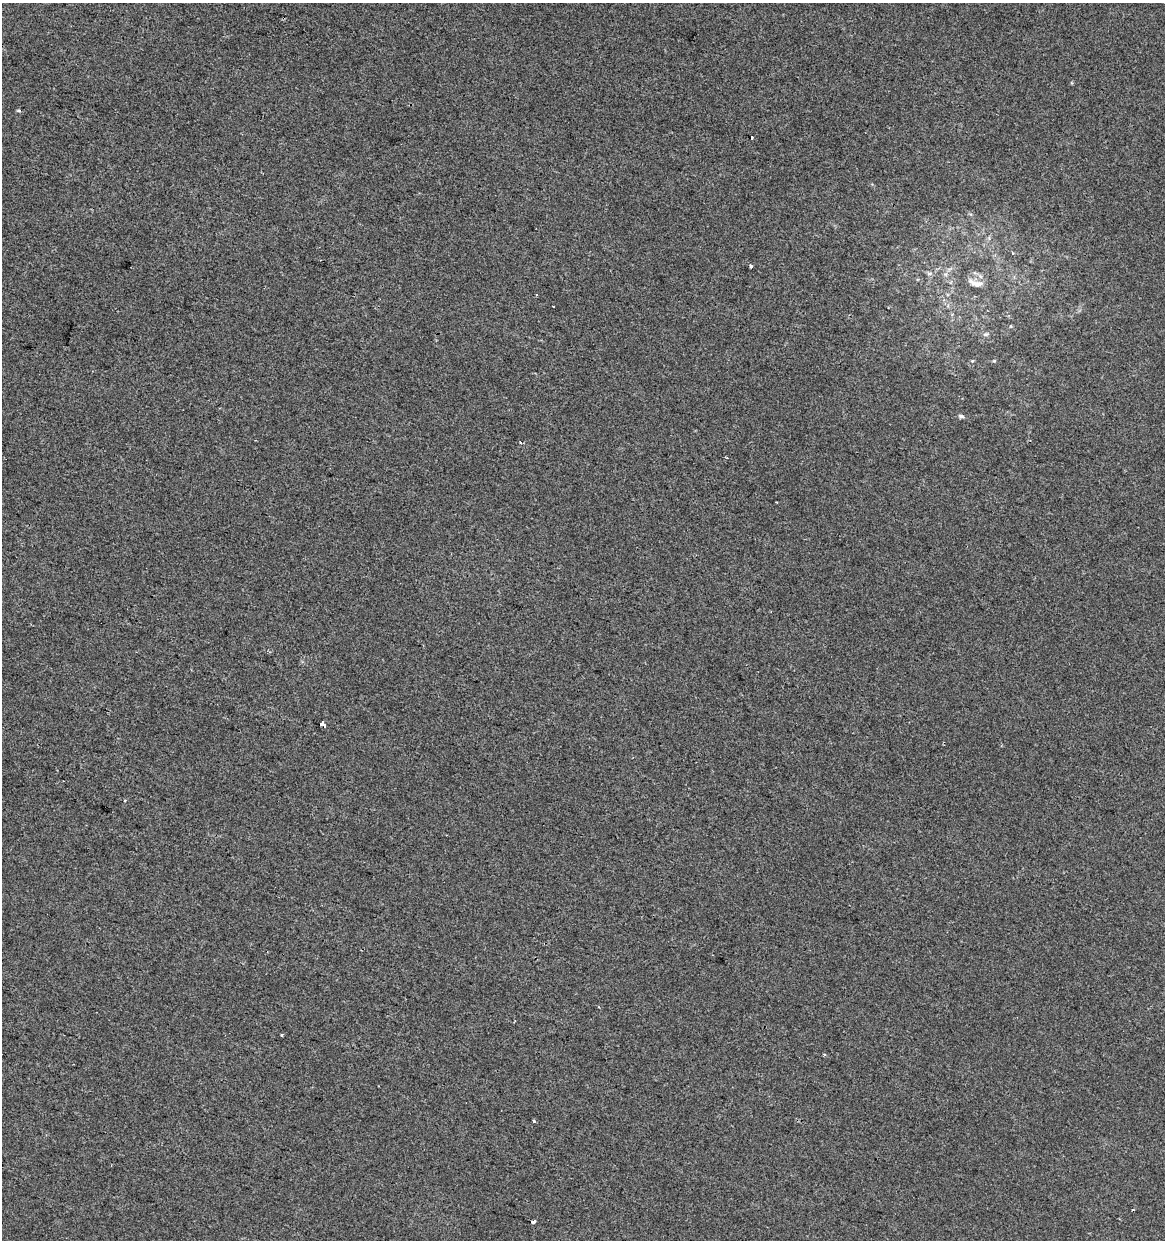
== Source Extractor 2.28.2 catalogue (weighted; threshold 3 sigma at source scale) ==
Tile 11 of 4 x 4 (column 3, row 3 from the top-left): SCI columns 2610-3772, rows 1239-2476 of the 5159 x 4960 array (HDU 1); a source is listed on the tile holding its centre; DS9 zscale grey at full resolution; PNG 1167 x 1242 px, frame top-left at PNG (2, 3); no overlay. Shown black and unused: <1% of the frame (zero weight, under 2 of 3 exposures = <1% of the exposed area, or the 3 px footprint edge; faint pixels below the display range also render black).
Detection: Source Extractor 2.28.2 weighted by HDU 2 'WHT'; one run over the whole footprint, this tile lists its part. Background -6.83e-05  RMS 0.0042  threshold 0.019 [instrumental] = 3 sigma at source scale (4.5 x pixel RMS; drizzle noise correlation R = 1.50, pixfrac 1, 0.0396/0.0396 arcsec/px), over >= 5 px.
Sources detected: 15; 2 cosmic-ray / hot-pixel residue — not listed; the other 13 listed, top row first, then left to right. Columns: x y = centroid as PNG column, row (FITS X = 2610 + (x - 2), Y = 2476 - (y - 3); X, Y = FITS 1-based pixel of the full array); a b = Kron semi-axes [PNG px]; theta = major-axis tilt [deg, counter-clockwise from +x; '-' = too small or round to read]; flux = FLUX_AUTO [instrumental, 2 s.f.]
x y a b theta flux
19 111 5 4 - 0.58
752 137 3 3 - 2.9
750 266 3 3 - 2.2
929 273 6 4 1 0.79
975 283 22 8 -14 3.6
986 334 8 4 0 0.77
961 416 8 5 -10 0.87
520 442 3 3 - 0.6
322 724 4 3 - 24
282 1035 3 3 - 4.5
824 1055 4 3 - 0.44
534 1121 3 3 - 1.4
533 1222 4 4 - 5.8
Overlapping masked pixels (flux is a lower limit): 1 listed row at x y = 322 724
Unlisted compact peaks at least as high as the median listed source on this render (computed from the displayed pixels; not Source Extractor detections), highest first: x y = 994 361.